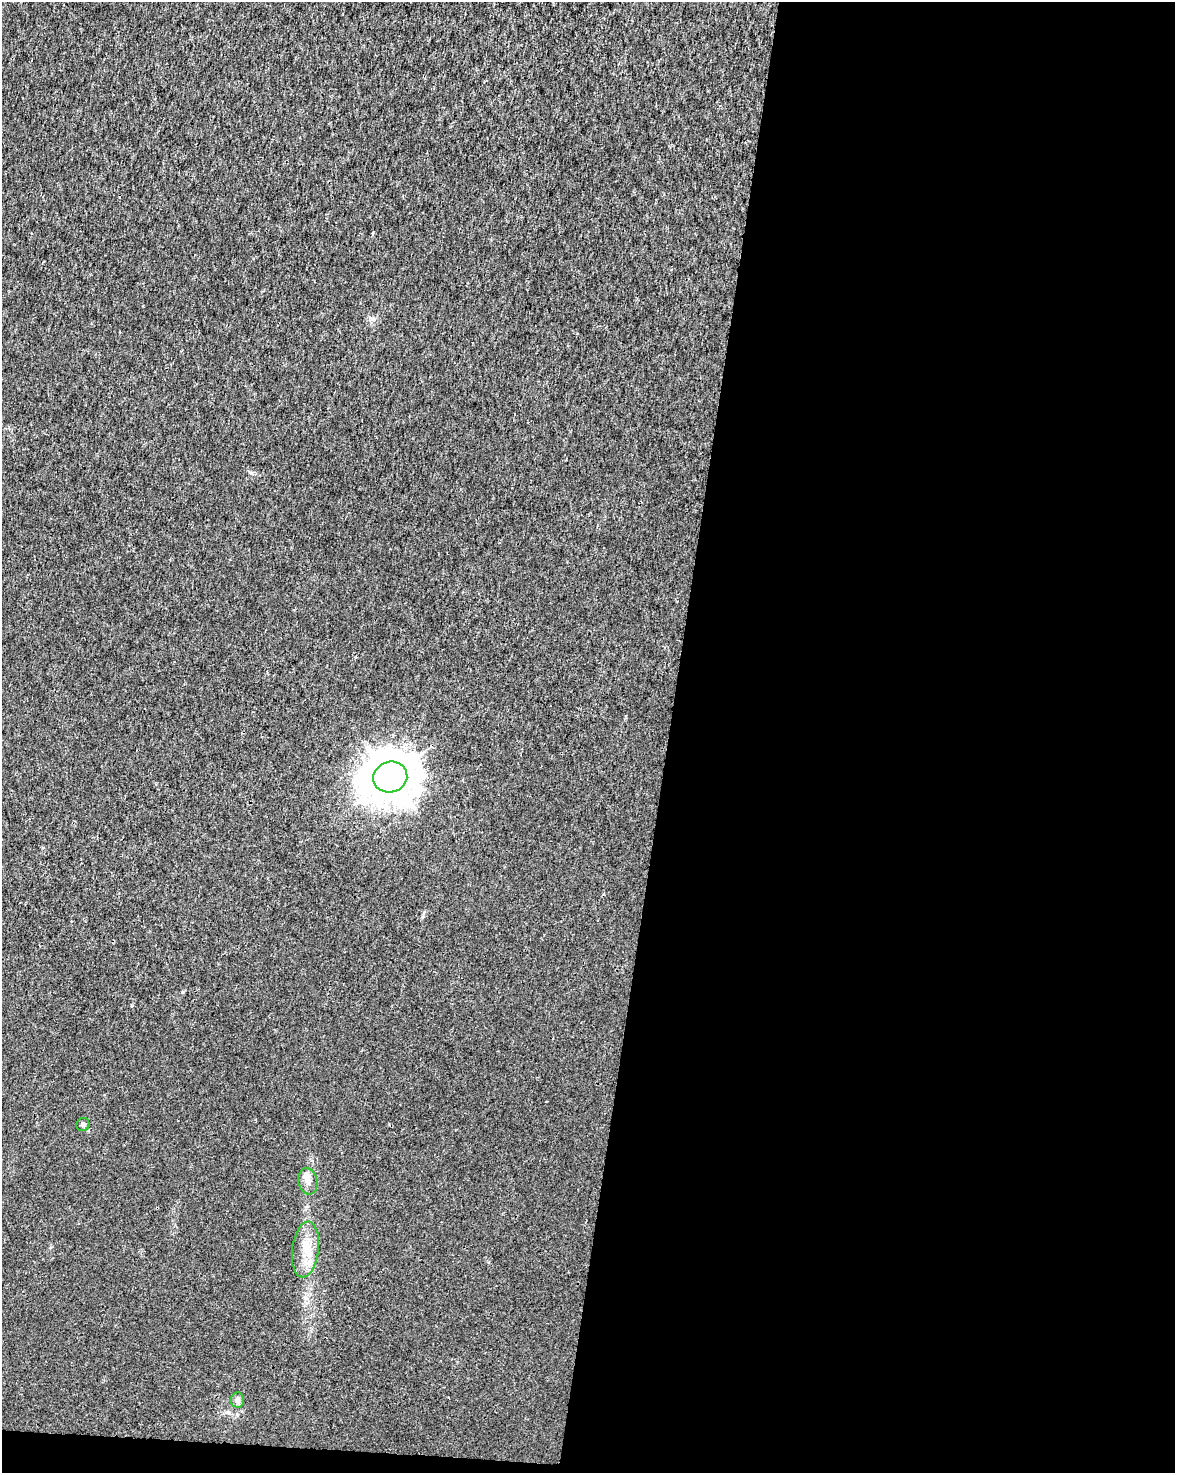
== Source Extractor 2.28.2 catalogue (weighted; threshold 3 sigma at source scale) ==
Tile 12 of 4 x 3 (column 4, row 3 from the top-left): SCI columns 3529-4701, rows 284-1754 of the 4701 x 4924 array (HDU 1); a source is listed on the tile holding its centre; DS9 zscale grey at full resolution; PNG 1177 x 1475 px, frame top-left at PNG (2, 2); each listed source drawn as its Kron ellipse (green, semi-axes under 4 px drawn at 4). Shown black and unused: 44% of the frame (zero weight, under 3 of 4 exposures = <1% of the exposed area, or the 3 px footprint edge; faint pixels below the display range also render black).
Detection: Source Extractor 2.28.2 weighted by HDU 2 'WHT'; one run over the whole footprint, this tile lists its part. Background 0.00157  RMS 0.0023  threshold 0.0101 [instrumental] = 3 sigma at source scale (4.5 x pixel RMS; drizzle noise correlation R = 1.50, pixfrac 1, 0.0396/0.0396 arcsec/px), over >= 5 px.
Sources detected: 5; all 5 listed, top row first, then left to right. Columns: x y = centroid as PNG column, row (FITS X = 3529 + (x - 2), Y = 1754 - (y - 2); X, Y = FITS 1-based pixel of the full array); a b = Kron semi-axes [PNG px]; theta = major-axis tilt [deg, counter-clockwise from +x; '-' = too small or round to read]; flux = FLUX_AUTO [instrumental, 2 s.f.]
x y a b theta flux
390 777 17 15 16 740
83 1124 7 6 - 0.53
308 1181 13 9 -78 1.6
305 1249 28 13 83 4.9
237 1400 7 6 - 1.1